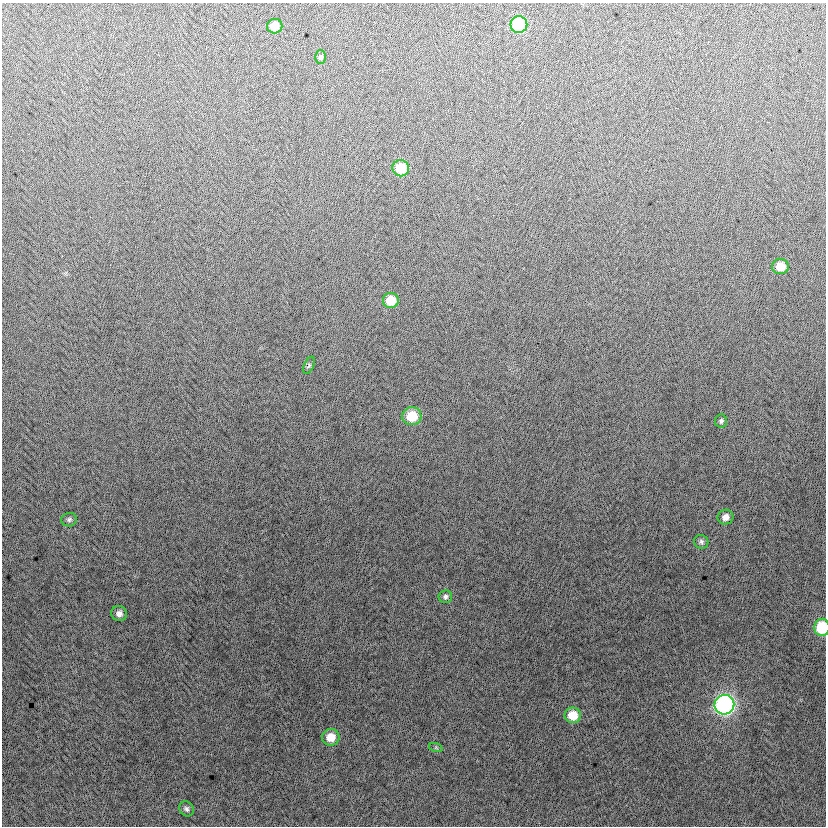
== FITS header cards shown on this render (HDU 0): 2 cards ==
NAXIS1  =                  824
NAXIS2  =                  824

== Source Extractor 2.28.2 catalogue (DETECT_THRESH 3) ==
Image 824 x 824 px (HDU 0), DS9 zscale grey, 1 PNG px = 1 image px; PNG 828 x 828 px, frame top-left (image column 1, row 824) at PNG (2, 3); each listed source drawn as its Kron ellipse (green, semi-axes under 4 px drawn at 4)
Background -2.37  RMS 13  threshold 38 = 3 sigma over >= 5 px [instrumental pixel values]
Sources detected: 20; all 20 listed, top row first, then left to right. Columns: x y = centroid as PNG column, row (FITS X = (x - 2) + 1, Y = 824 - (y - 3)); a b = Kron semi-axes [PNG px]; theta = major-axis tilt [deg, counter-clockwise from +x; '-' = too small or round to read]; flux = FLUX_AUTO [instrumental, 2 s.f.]
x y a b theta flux
519 24 8 8 - 60000
275 26 8 7 - 12000
321 57 6 5 - 1800
401 168 8 8 - 26000
780 266 8 7 - 13000
391 300 8 7 - 19000
309 365 9 5 65 1600
412 416 9 9 - 22000
721 421 6 6 - 1900
725 517 8 7 - 5200
69 520 8 7 - 2100
701 542 7 7 - 2400
445 597 7 6 - 2500
119 613 8 7 - 4200
822 627 8 7 - 41000
724 705 10 9 - 270000
573 715 8 8 - 19000
331 737 9 8 - 12000
436 748 7 4 -19 1300
186 809 8 7 - 2500
At the frame edge (FLAGS 8, measured only in part): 1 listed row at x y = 822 627